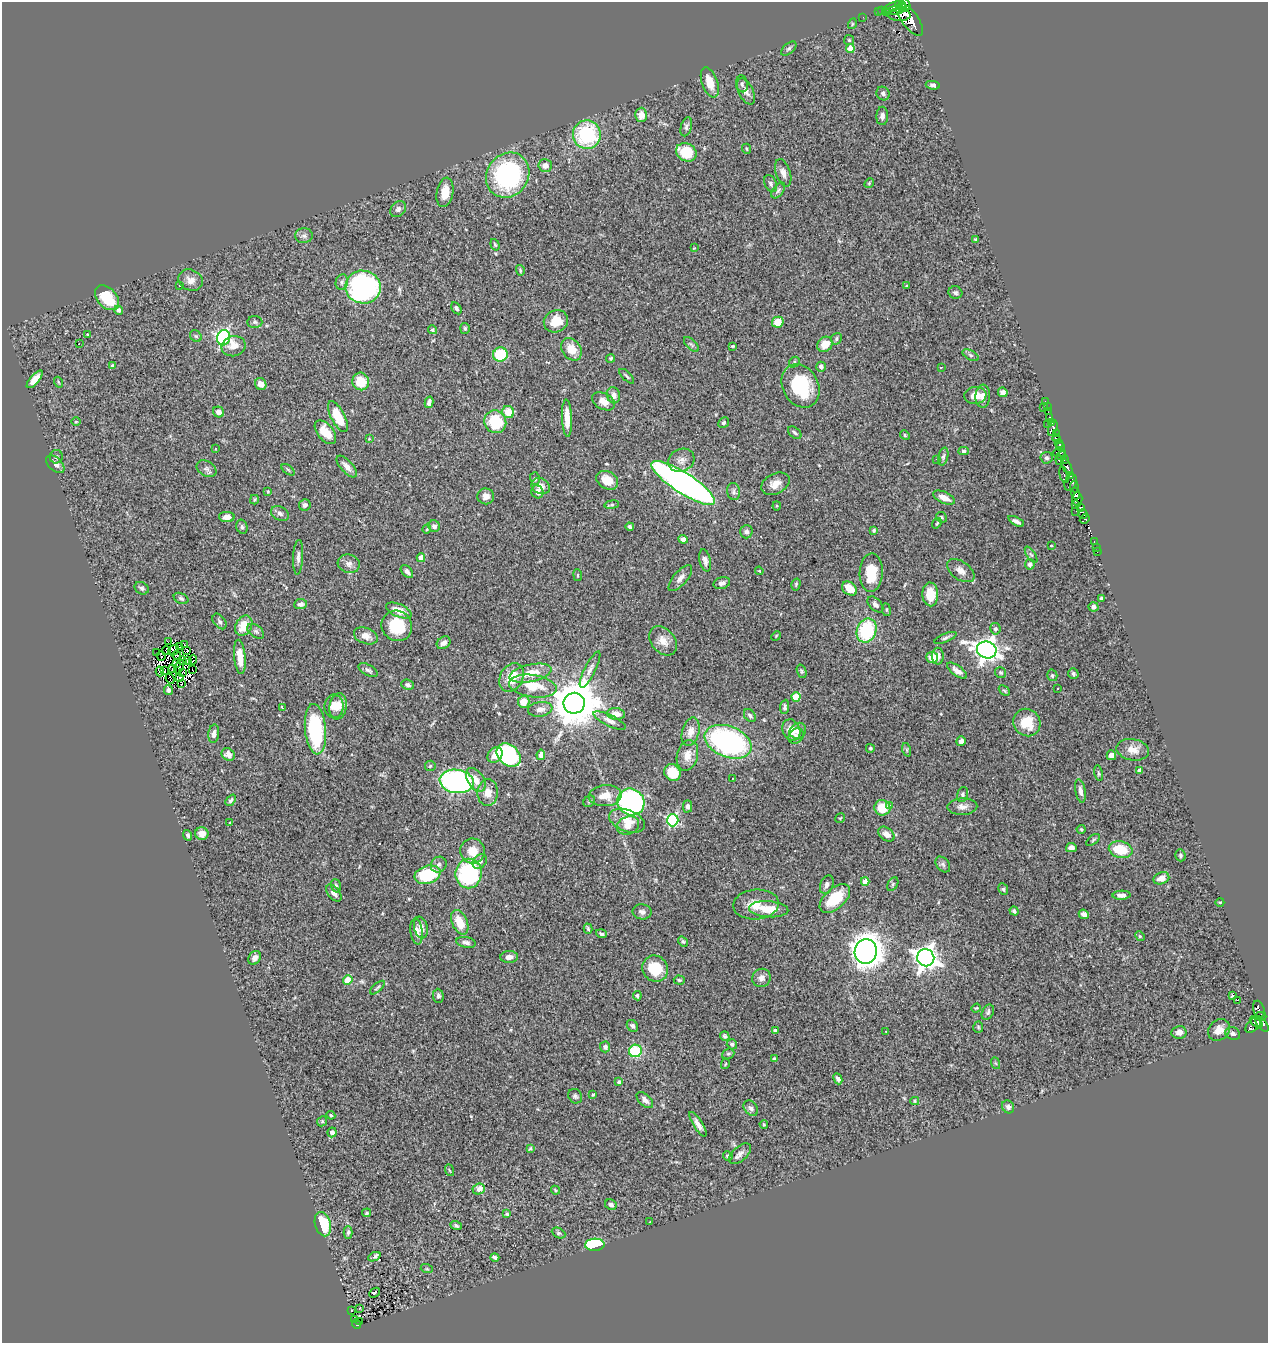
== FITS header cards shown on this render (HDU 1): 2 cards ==
NAXIS1  =                 1266
NAXIS2  =                 1341

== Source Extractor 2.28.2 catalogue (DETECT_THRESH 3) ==
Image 1266 x 1341 px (HDU 1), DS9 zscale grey, 1 PNG px = 1 image px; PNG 1270 x 1345 px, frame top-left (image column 1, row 1341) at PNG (2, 2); each listed source drawn as its Kron ellipse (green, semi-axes under 4 px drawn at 4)
Background 0.706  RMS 0.032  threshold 0.0964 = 3 sigma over >= 5 px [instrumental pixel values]
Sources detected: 410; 13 with non-positive FLUX_AUTO (blend fragments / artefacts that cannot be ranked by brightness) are neither listed nor drawn; the other 397 listed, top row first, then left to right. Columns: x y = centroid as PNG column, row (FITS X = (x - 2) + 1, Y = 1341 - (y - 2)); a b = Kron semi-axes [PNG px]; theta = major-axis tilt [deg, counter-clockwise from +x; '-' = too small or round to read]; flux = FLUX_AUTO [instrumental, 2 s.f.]
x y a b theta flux
905 4 8 4 -63 380
901 6 6 5 - 430
893 7 11 4 24 240
882 10 2 2 - 9.6
878 11 2 2 - 4.9
895 11 10 3 11 300
886 12 3 2 - 97
899 15 11 6 -4 270
863 17 2 2 - 5
910 20 19 8 -54 1100
852 24 5 3 - 2.1
849 40 5 5 - 2.8
789 49 9 5 40 5
850 49 4 4 - 29
710 82 16 7 -71 30
742 84 8 6 -82 5.5
933 85 7 4 -9 5.8
746 91 14 7 -63 12
883 93 7 6 - 5.2
641 115 7 6 - 20
882 116 9 6 87 8.4
686 127 10 5 74 5.7
587 135 14 14 - 180
747 149 5 3 - 2
686 152 11 8 -30 76
545 165 7 6 - 12
783 173 14 7 -72 13
508 175 23 20 55 340
869 183 5 4 - 2.7
771 184 9 6 -63 5.4
778 190 9 5 53 4.7
445 192 15 8 79 33
398 209 9 7 46 7.9
304 236 9 7 0 7.7
975 239 4 3 - 2
495 245 6 4 -71 3.2
694 248 3 3 - 1.6
520 270 5 3 - 2.8
191 280 12 10 -25 15
342 282 8 6 78 6.6
180 285 3 3 - 14
906 286 3 3 - 2.2
363 287 17 16 - 480
955 293 7 6 - 4.9
107 298 14 9 -47 67
456 308 6 4 -58 4.3
119 310 4 4 - 7.3
556 321 12 11 - 39
255 322 7 6 - 4.4
778 322 6 5 - 34
465 328 5 5 - 4.3
432 330 4 4 - 3.5
87 334 3 2 - 1.6
196 336 6 5 - 4
223 338 8 6 77 500
836 339 6 5 - 3.8
79 344 3 2 - 5.7
691 344 9 4 -45 4.4
825 344 8 7 - 31
234 346 12 10 18 21
732 346 3 2 - 2.2
571 349 12 9 -55 31
500 355 7 7 - 110
970 355 9 4 -27 4.6
611 358 4 4 - 3.4
794 362 6 5 - 3.2
112 366 3 3 - 3
821 367 5 4 - 11
941 367 3 2 - 1.7
627 376 9 3 -45 3.2
35 379 11 4 49 19
361 381 9 8 - 49
58 382 5 3 - 2.2
261 384 6 5 - 17
801 386 23 18 -61 130
1003 392 5 4 - 10
614 395 8 6 -77 9.9
975 395 11 8 6 23
983 396 11 7 87 13
603 401 12 8 -27 18
429 402 6 3 77 8
1045 402 3 2 - 14
1047 407 2 2 - 4.2
1044 408 2 2 - 1.1
219 412 6 5 - 12
508 412 6 6 - 37
1048 412 2 2 - 4.9
338 416 17 7 -62 65
1050 417 3 2 - 15
567 418 19 5 -88 32
76 422 5 3 - 2
495 422 11 10 - 98
724 422 5 5 - 3.5
1052 423 3 3 - 4.5
1048 424 2 2 - 4.9
1053 428 8 4 73 140
325 432 14 8 -50 35
795 433 8 5 -41 5.2
1056 434 3 2 - 2.6
905 435 5 4 - 2.8
369 439 4 3 - 2.4
1056 439 4 3 - 47
1059 444 4 3 - 24
1060 447 4 3 - 76
215 448 3 2 - 1.9
963 451 5 4 - 4.3
1059 453 6 3 2 43
1062 456 5 3 - 35
56 457 7 6 - 5.9
943 457 9 5 77 5.2
1046 458 6 6 - 4.7
937 459 3 3 - 14
1065 459 3 3 - 30
681 460 13 11 26 16
1060 460 5 4 - 83
55 464 11 6 -44 11
347 466 13 6 -48 13
1067 467 8 4 -62 160
206 469 11 7 -32 7.4
288 470 7 4 -38 2.8
1064 475 8 3 -74 29
1070 475 4 3 - 56
535 479 6 5 - 3.4
607 480 11 8 -29 32
1071 482 8 6 67 120
683 483 37 10 -33 1200
775 484 15 10 28 22
541 486 9 7 -26 16
1074 486 6 3 -85 19
268 491 3 3 - 1.8
537 492 6 6 - 11
734 492 8 6 -81 6.1
1076 493 6 4 -70 170
486 496 8 8 - 13
944 498 12 5 -23 19
1077 499 7 5 -86 63
254 500 5 4 - 3.1
1075 504 3 2 - 30
305 505 6 5 - 6.1
612 505 7 4 8 3.3
777 506 4 4 - 2.3
1080 508 4 3 - 110
1076 511 2 2 - 3.9
280 514 9 6 -27 8
1083 514 5 4 - 44
227 517 8 5 -3 13
941 517 5 5 - 3.8
1085 519 5 3 - 120
1016 521 8 3 -26 7.7
937 523 5 3 - 2.4
434 526 6 5 - 7.8
242 527 7 5 -75 4.5
630 527 4 3 - 4
427 529 5 3 - 1.6
874 530 4 3 - 3.1
746 532 6 6 - 7
683 539 5 4 - 9.5
1094 541 3 2 - 9
1051 546 3 2 - 1.5
1096 547 2 2 - 2.5
1097 552 2 2 - 1.6
1031 555 9 3 -56 3.9
298 557 17 5 87 9.6
421 558 4 4 - 24
705 560 11 5 -77 9.2
349 564 11 9 -15 12
1030 564 5 5 - 6.1
759 571 4 3 - 2.2
961 571 15 9 -36 16
407 572 7 5 -47 9.6
871 572 19 11 88 61
578 575 6 3 -83 2.4
680 578 16 6 49 12
722 583 8 5 15 6.8
796 584 6 4 76 3.3
142 588 7 6 - 5.6
850 589 8 6 -40 38
930 594 12 8 -87 44
181 598 8 5 -25 4.7
1101 599 4 3 - 5.1
300 604 6 5 - 7.8
875 604 10 5 -46 8.5
1094 607 5 4 - 6.3
399 610 13 6 -23 25
886 610 6 3 -83 2.5
219 621 9 5 -52 4.9
244 626 11 8 60 35
397 626 15 15 - 78
995 629 6 5 - 6.2
256 631 10 5 -37 5.7
867 631 12 9 70 150
366 636 12 8 -20 15
776 636 5 4 - 2.2
945 638 12 4 23 5.4
663 641 16 11 -49 23
168 642 2 2 - 3
444 643 7 5 35 11
184 644 3 3 - 16
179 646 4 2 - 0.58
174 650 6 4 39 1
187 650 3 2 - 2.2
987 650 10 8 -18 1700
166 651 4 2 - 3.4
157 652 4 2 - 1
177 655 4 2 - 3.9
161 656 4 2 - 1.4
938 656 8 6 89 10
240 657 17 5 -85 33
932 657 6 5 - 33
187 660 2 2 - 2.4
193 660 5 2 - 1.3
182 661 4 2 - 2.4
177 663 3 2 - 6.1
179 667 7 2 68 0.77
173 668 2 2 - 3.1
590 669 20 5 63 12
192 670 2 2 - 1.6
368 670 10 5 -30 6.3
160 671 5 3 - 5.1
165 671 3 2 - 2.7
802 671 7 4 -70 3.3
957 671 12 5 -35 14
1000 672 5 5 - 3.5
182 673 2 2 - 1.5
530 673 21 8 12 44
1073 674 5 5 - 4.4
1052 675 6 5 - 3.6
179 677 3 3 - 10
512 678 15 11 60 52
170 679 5 2 - 3.1
181 684 4 2 - 6.3
408 685 6 5 - 5.2
533 686 24 11 -8 56
1057 688 3 3 - 12
168 690 5 3 - 5.4
1004 691 6 4 -43 3.1
796 697 4 4 - 68
524 702 6 6 - 35
574 703 11 10 - 10000
334 706 11 9 -90 21
338 706 13 8 82 24
785 707 7 4 83 5.5
282 708 4 2 - 4.8
540 709 12 7 9 14
616 714 9 6 -7 15
750 716 7 5 -49 5.5
609 720 17 5 -26 11
1027 722 14 13 - 51
315 729 25 10 -85 190
791 730 11 8 -65 30
798 731 9 7 40 12
691 732 14 8 76 19
214 734 9 5 83 10
796 736 8 7 - 8.2
961 741 5 4 - 7.8
728 742 24 15 -21 460
870 748 4 4 - 2.6
907 750 7 4 -72 3.1
1133 750 16 10 -10 22
228 754 7 6 - 9.3
495 755 9 6 48 21
509 755 13 10 -42 260
541 755 5 4 - 10
687 755 16 10 75 21
1111 755 5 4 - 13
430 766 5 5 - 3.6
1140 770 4 4 - 10
672 773 9 8 - 54
1099 773 8 4 -79 3.1
732 779 3 2 - 2.2
476 780 13 8 -59 21
457 781 17 11 -8 480
1080 791 12 5 -80 9.4
488 792 13 10 86 23
963 794 8 5 74 5
605 796 16 10 4 28
231 800 6 4 50 4.9
589 801 6 5 - 3.4
631 802 14 13 - 400
890 805 4 3 - 2.5
687 806 6 4 -89 7.6
962 807 15 8 2 14
882 808 8 7 - 50
840 818 5 3 - 2
673 820 6 5 - 280
627 821 19 10 -21 34
230 823 4 3 - 1.6
628 826 11 8 18 18
1081 829 4 4 - 2.6
202 834 6 6 - 21
886 834 9 6 -39 11
188 835 5 4 - 4.7
1093 840 8 4 37 3.2
1071 848 5 4 - 8.7
1121 850 12 8 -14 62
473 851 12 12 - 32
1180 855 6 5 - 3.8
480 862 8 6 45 7.4
943 864 9 6 -50 5.8
439 865 8 7 - 6.9
469 874 15 13 81 230
428 875 13 9 17 120
1161 878 8 6 20 21
865 882 4 4 - 26
893 884 7 5 62 4.2
827 885 10 6 69 8.3
336 886 7 5 -71 4.3
1003 889 6 5 - 3.3
334 893 10 6 -50 11
1121 895 9 4 2 10
835 898 18 10 41 76
1220 902 4 3 - 1.7
756 904 23 15 4 39
769 909 20 8 -4 46
1014 911 5 4 - 4.2
642 912 9 7 -10 8.8
1084 914 5 4 - 8.1
460 922 13 7 -65 40
421 927 11 6 -79 13
588 929 5 3 - 3.2
417 931 13 6 -83 13
601 934 5 4 - 4.3
1140 936 5 4 - 3.3
683 941 5 4 - 3.5
466 942 10 5 -10 8.2
866 951 12 11 - 2300
509 957 9 6 5 13
255 958 7 6 - 9.4
926 958 9 8 - 1800
655 969 13 12 - 65
761 978 9 9 - 11
348 980 4 4 - 59
679 980 5 4 - 2.9
377 988 9 3 41 3.5
438 996 7 5 -87 5.8
637 996 4 3 - 3.7
1233 996 3 3 - 16
1237 1000 2 2 - 1500
976 1008 5 3 - 2.1
1259 1009 9 5 -73 60
988 1012 8 5 64 4.5
1261 1016 6 2 -2 42
1256 1022 7 3 -41 200
1262 1024 9 4 -52 160
1253 1025 9 5 47 150
632 1026 6 5 - 5.6
978 1027 5 5 - 2.9
1219 1030 12 9 40 19
775 1031 4 4 - 6.6
886 1031 4 3 - 2.3
1179 1032 7 6 - 11
1233 1034 8 6 -25 6.5
725 1036 5 4 - 3.9
732 1044 5 5 - 4.3
605 1047 5 5 - 6
635 1051 6 6 - 100
728 1054 6 5 - 4.2
774 1059 3 3 - 4.9
995 1063 6 4 -70 2.3
725 1064 5 3 - 2.2
838 1079 6 4 -64 5.8
619 1082 4 4 - 6
593 1095 4 3 - 2.4
575 1096 8 6 -52 4.8
645 1100 10 5 -43 11
915 1101 4 4 - 2.9
1008 1107 6 6 - 6.4
751 1108 8 6 -50 7.4
331 1115 4 4 - 2.6
322 1121 5 4 - 2.6
698 1124 14 4 -58 13
764 1124 4 3 - 2.6
332 1132 5 4 - 10
530 1148 3 2 - 2.3
740 1154 13 7 43 11
728 1156 5 4 - 4.5
449 1170 6 3 -70 2.9
479 1189 6 5 - 20
555 1190 4 3 - 2.5
611 1205 6 5 - 6.8
367 1213 4 4 - 3.2
507 1214 4 3 - 4.5
650 1222 2 2 - 1.2
323 1224 12 8 -74 75
456 1226 5 4 - 4.4
348 1232 6 4 87 4.3
559 1233 7 5 -25 3.9
595 1245 9 6 3 140
374 1257 7 3 25 8.2
495 1257 4 3 - 4.4
427 1269 6 4 -18 2.7
374 1293 6 3 43 65
360 1308 3 2 - 3.1
351 1310 3 2 - 1.3
355 1319 3 3 - 15
360 1321 3 2 - 1.5
356 1324 5 4 - 51
At the frame edge (FLAGS 8, measured only in part): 1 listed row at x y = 905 4
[13 non-positive-flux detections neither listed nor drawn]